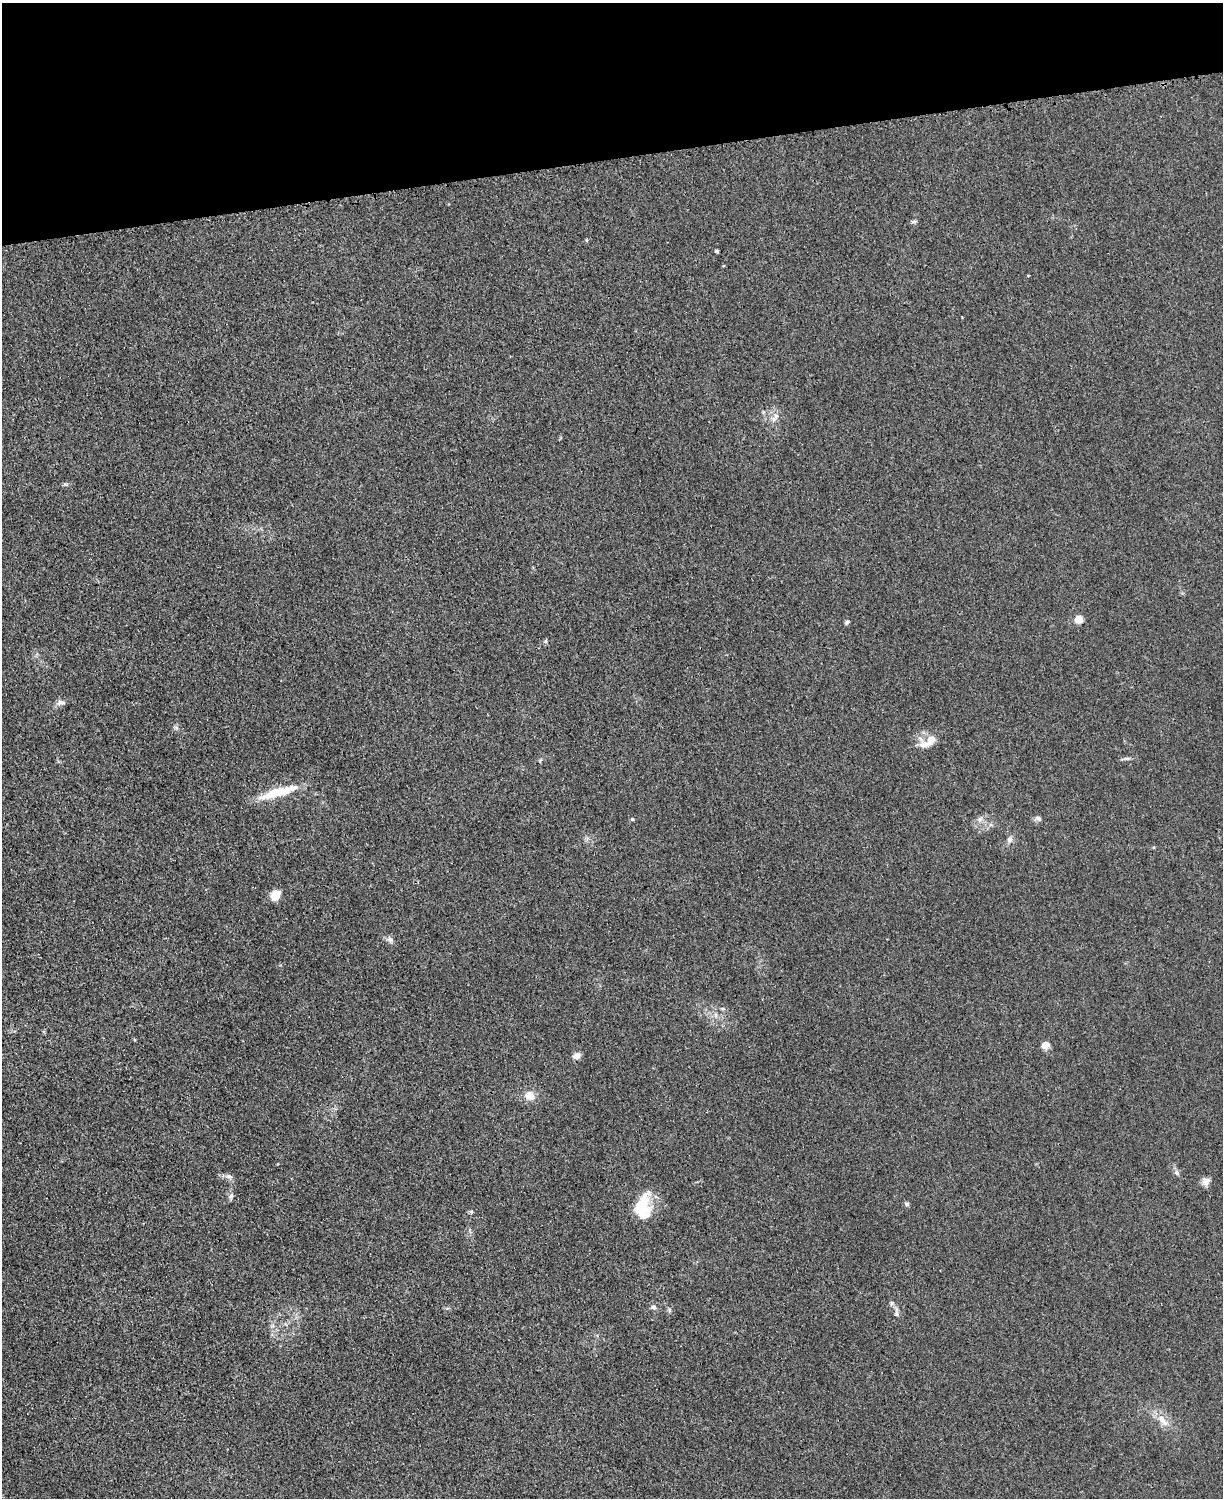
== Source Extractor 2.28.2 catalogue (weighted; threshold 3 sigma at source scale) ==
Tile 3 of 4 x 3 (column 3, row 1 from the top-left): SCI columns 2456-3676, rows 3257-4752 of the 4923 x 4898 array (HDU 1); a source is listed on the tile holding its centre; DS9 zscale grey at full resolution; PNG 1225 x 1500 px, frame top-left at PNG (2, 3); no overlay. Shown black and unused: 10% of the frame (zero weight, under 3 of 4 exposures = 2% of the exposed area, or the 3 px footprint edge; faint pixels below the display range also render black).
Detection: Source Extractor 2.28.2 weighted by HDU 2 'WHT'; one run over the whole footprint, this tile lists its part. Background 0.0151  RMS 0.0046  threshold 0.0205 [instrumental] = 3 sigma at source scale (4.5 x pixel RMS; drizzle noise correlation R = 1.50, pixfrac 1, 0.05/0.05 arcsec/px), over >= 5 px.
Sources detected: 38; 2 inside a brighter listed object's ellipse — not listed separately; the other 36 listed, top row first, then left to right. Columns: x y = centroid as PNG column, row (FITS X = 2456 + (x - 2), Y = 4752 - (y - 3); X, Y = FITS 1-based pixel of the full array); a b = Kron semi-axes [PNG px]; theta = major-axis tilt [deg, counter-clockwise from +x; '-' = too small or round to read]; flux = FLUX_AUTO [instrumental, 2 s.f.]
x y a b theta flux
914 221 8 5 5 0.9
586 240 5 3 - 0.41
717 251 4 3 - 1.3
1028 276 3 3 - 0.5
962 317 3 2 - 0.44
775 417 16 7 50 2.9
1078 619 5 5 - 15
847 622 7 5 53 0.97
546 641 7 4 71 0.65
61 702 13 7 5 2
176 728 7 6 - 1.1
924 744 18 13 -25 5.5
1127 758 10 4 0 1.2
278 792 50 10 17 15
1038 818 10 7 3 1.4
632 819 5 4 - 0.67
980 819 9 8 - 2.1
1010 839 10 7 70 2
275 895 11 9 56 6.5
390 939 10 7 -27 1.7
723 1009 6 4 -19 0.7
1045 1045 9 8 - 3.4
576 1056 10 6 24 2.6
530 1096 11 9 -29 5.1
1177 1173 8 6 -58 1.4
229 1176 10 6 -30 1.6
1206 1181 11 9 51 2.6
231 1196 10 6 86 1.3
907 1204 6 5 - 0.98
642 1207 28 17 78 20
471 1212 6 4 -16 0.7
891 1303 7 6 - 0.99
653 1307 7 6 - 1.6
669 1310 6 5 - 0.85
897 1313 14 6 -86 1.8
1161 1418 11 9 75 3.6